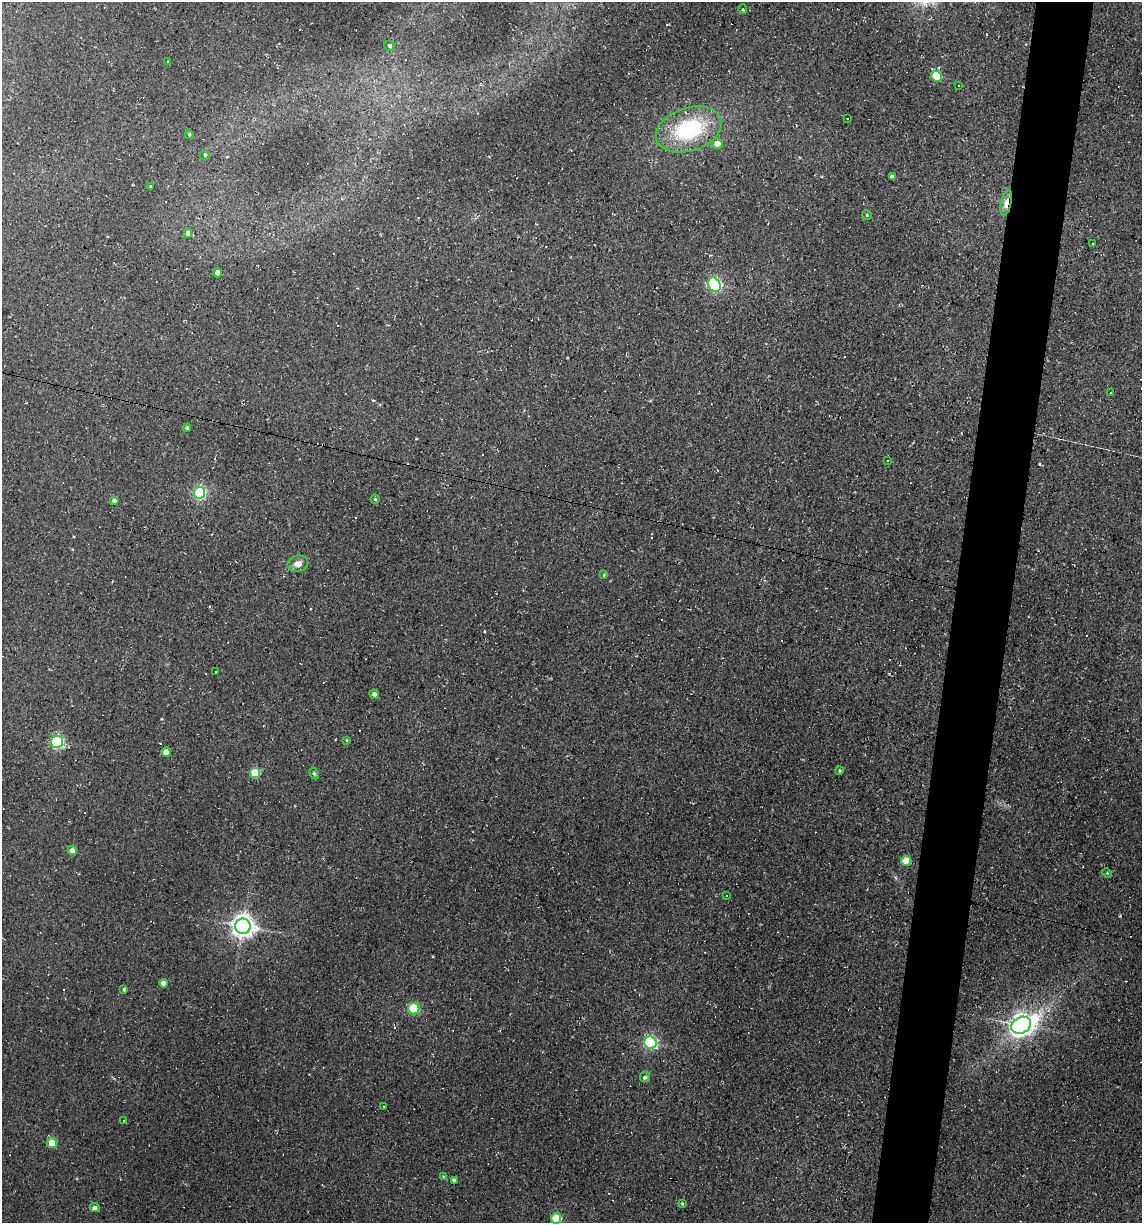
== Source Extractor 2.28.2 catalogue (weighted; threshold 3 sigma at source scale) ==
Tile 10 of 4 x 4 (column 2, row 3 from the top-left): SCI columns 1371-2510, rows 1222-2442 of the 4904 x 4884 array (HDU 1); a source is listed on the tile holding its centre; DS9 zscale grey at full resolution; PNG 1144 x 1225 px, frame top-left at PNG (2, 2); each listed source drawn as its Kron ellipse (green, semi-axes under 4 px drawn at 4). Shown black and unused: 5% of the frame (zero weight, under 2 of 3 exposures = <1% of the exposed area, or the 3 px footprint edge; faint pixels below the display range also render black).
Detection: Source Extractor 2.28.2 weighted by HDU 2 'WHT'; one run over the whole footprint, this tile lists its part. Background 0.184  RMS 0.013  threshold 0.0603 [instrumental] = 3 sigma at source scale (4.5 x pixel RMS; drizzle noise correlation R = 1.50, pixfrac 1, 0.05/0.05 arcsec/px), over >= 5 px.
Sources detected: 76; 23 cosmic-ray / hot-pixel residue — neither listed nor drawn; the other 53 listed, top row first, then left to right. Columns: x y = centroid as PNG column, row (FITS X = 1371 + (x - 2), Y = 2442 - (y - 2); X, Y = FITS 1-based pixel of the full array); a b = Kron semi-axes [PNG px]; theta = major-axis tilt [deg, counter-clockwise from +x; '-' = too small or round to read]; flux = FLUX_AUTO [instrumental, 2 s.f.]
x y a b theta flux
743 9 5 3 - 1.8
390 46 5 5 - 3.2
168 62 3 3 - 8
936 76 5 5 - 61
959 85 3 3 - 3.1
848 118 2 2 - 1.1
689 129 34 21 19 120
189 134 5 4 - 2
717 143 5 5 - 13
205 155 5 4 - 2.2
892 177 4 4 - 6.3
151 186 3 3 - 1.7
1006 203 13 5 78 15
867 215 5 4 - 1.8
188 233 5 4 - 6.1
1093 244 3 3 - 4.6
217 273 4 4 - 11
714 285 8 6 -60 230
1111 393 3 2 - 1.4
187 428 4 4 - 2
888 460 3 2 - 1.4
199 493 6 6 - 220
375 499 4 4 - 1.7
114 501 4 4 - 4.7
298 564 10 8 15 9.9
604 575 4 4 - 1.7
215 671 3 2 - 1.5
374 694 5 4 - 4.8
347 740 4 3 - 1
57 742 6 6 - 190
166 752 5 4 - 18
839 771 4 4 - 2
255 773 5 5 - 60
314 774 6 4 -62 2.2
72 850 4 4 - 14
906 861 5 5 - 41
1107 873 5 3 - 1.3
727 896 3 2 - 1.5
243 926 7 7 - 1100
163 983 4 4 - 9.8
124 989 4 4 - 1.5
414 1009 5 5 - 100
1021 1025 10 8 27 880
650 1043 6 6 - 200
645 1077 5 5 - 2.6
384 1106 2 2 - 0.98
124 1120 2 2 - 1.1
52 1143 5 4 - 47
443 1176 4 4 - 1.1
454 1180 4 3 - 3.1
682 1204 3 3 - 1.7
95 1208 5 4 - 4.9
556 1218 5 5 - 64
Overlapping masked pixels (flux is a lower limit): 1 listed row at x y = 1006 203
Isophote crosses this tile's border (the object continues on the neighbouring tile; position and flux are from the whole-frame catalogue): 1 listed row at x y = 556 1218